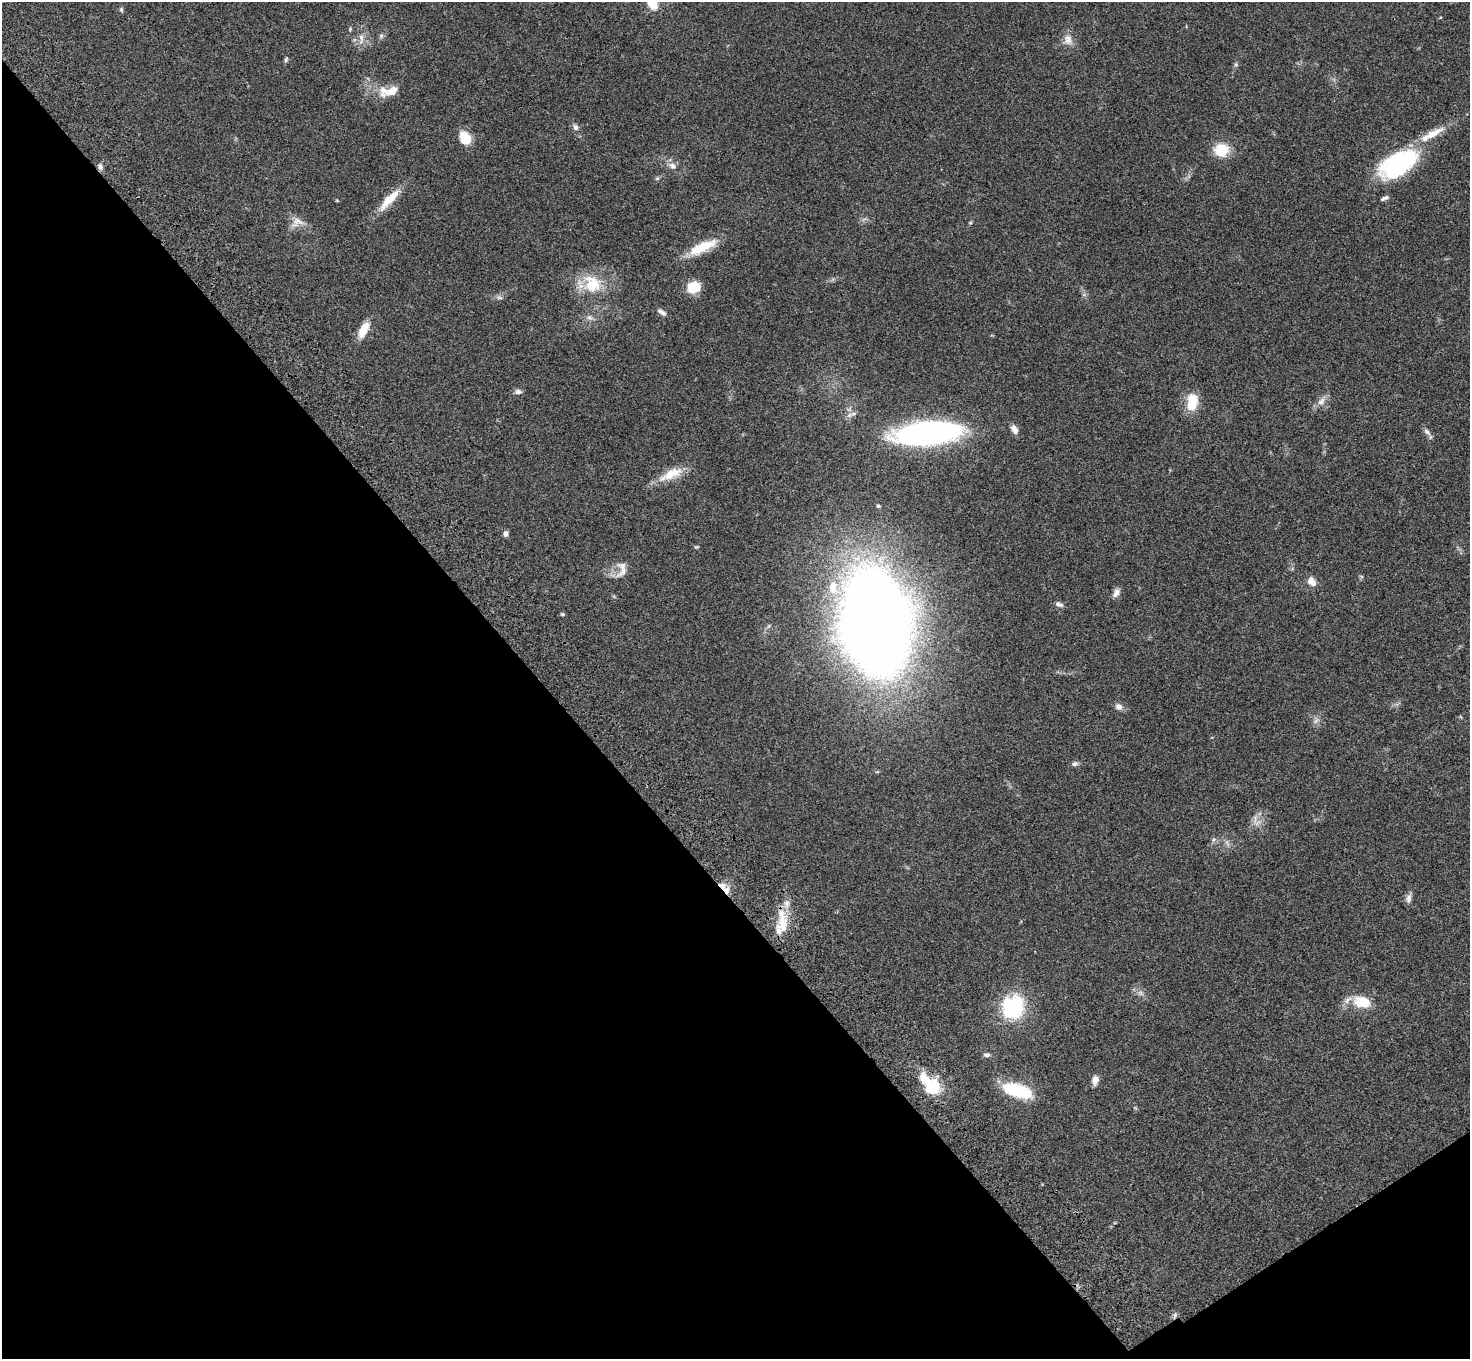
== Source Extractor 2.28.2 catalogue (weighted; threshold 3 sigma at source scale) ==
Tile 14 of 4 x 4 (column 2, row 4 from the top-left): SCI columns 1575-3042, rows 379-1735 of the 6083 x 6047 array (HDU 1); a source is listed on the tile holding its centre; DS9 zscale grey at full resolution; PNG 1472 x 1361 px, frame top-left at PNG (2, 2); no overlay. Shown black and unused: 39% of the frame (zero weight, under 3 of 4 exposures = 6% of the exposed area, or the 3 px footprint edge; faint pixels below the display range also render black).
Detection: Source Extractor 2.28.2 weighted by HDU 2 'WHT'; one run over the whole footprint, this tile lists its part. Background 0.0472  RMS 0.0052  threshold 0.0233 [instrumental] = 3 sigma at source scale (4.5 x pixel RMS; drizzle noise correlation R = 1.50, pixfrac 1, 0.05/0.05 arcsec/px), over >= 5 px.
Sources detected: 75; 1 too faint to see at this stretch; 2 inside a brighter object's white glare — not listed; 7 inside a brighter listed object's ellipse — not listed separately; the other 65 listed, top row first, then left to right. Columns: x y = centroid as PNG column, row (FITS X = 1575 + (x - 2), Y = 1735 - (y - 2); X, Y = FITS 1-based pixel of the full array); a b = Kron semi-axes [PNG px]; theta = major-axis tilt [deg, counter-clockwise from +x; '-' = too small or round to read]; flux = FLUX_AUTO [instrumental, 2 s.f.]
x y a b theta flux
652 3 12 8 -56 12
121 9 7 5 -75 0.83
1440 17 4 4 - 0.44
350 29 6 4 47 0.6
381 36 7 6 - 1.1
361 39 17 6 -90 3.5
1068 40 16 13 -73 4.6
286 60 8 5 64 0.87
1236 64 6 5 - 0.87
392 91 27 10 25 7.2
575 127 10 7 -60 2.1
1433 133 34 10 29 10
465 138 16 12 -59 8.3
1221 150 17 15 6 13
1398 164 44 23 32 62
100 166 9 6 -78 1.7
672 166 12 8 -32 3.1
657 178 6 5 - 0.8
1386 198 8 6 20 1.3
389 200 35 9 47 11
337 201 5 3 - 0.46
297 222 19 14 22 5.3
970 223 5 5 - 0.56
702 247 35 11 25 15
591 284 35 24 -5 20
694 287 13 11 15 12
499 297 10 5 -7 1.4
661 312 13 6 -36 2
589 317 11 7 -17 2.3
363 330 21 9 63 8
518 391 10 7 -8 1.8
1321 401 15 9 56 3.7
1192 402 21 13 82 12
849 415 9 6 20 1.9
1014 429 10 6 -63 3.5
1427 432 12 6 -45 2
927 433 59 19 5 150
671 474 36 12 24 11
878 506 4 3 - 0.94
505 534 7 5 85 1.7
696 547 6 4 7 0.61
623 571 27 8 41 4.1
1312 581 13 9 -57 4.2
833 588 21 14 -66 11
1116 593 13 7 58 2.7
1059 604 11 6 -20 1.8
562 614 6 5 - 0.67
877 622 65 39 -81 1100
1119 707 10 9 - 2.4
1316 721 11 5 55 1.8
1075 764 9 6 13 1.4
1255 819 20 6 88 3
1213 840 8 4 32 1.1
726 890 11 9 89 4.2
1408 898 13 7 78 2.2
783 926 23 17 79 11
1140 993 9 7 -34 2.2
1362 1002 20 13 -16 14
1013 1007 20 18 63 45
987 1055 9 6 5 1.4
1095 1080 12 8 82 3
932 1087 14 13 - 20
1017 1090 32 13 -18 28
1135 1108 6 4 -19 0.53
1175 1315 10 5 76 1.4
Overlapping masked pixels (flux is a lower limit): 2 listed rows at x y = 726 890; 1175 1315
Isophote crosses this tile's border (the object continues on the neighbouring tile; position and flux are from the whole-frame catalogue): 1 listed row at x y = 652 3